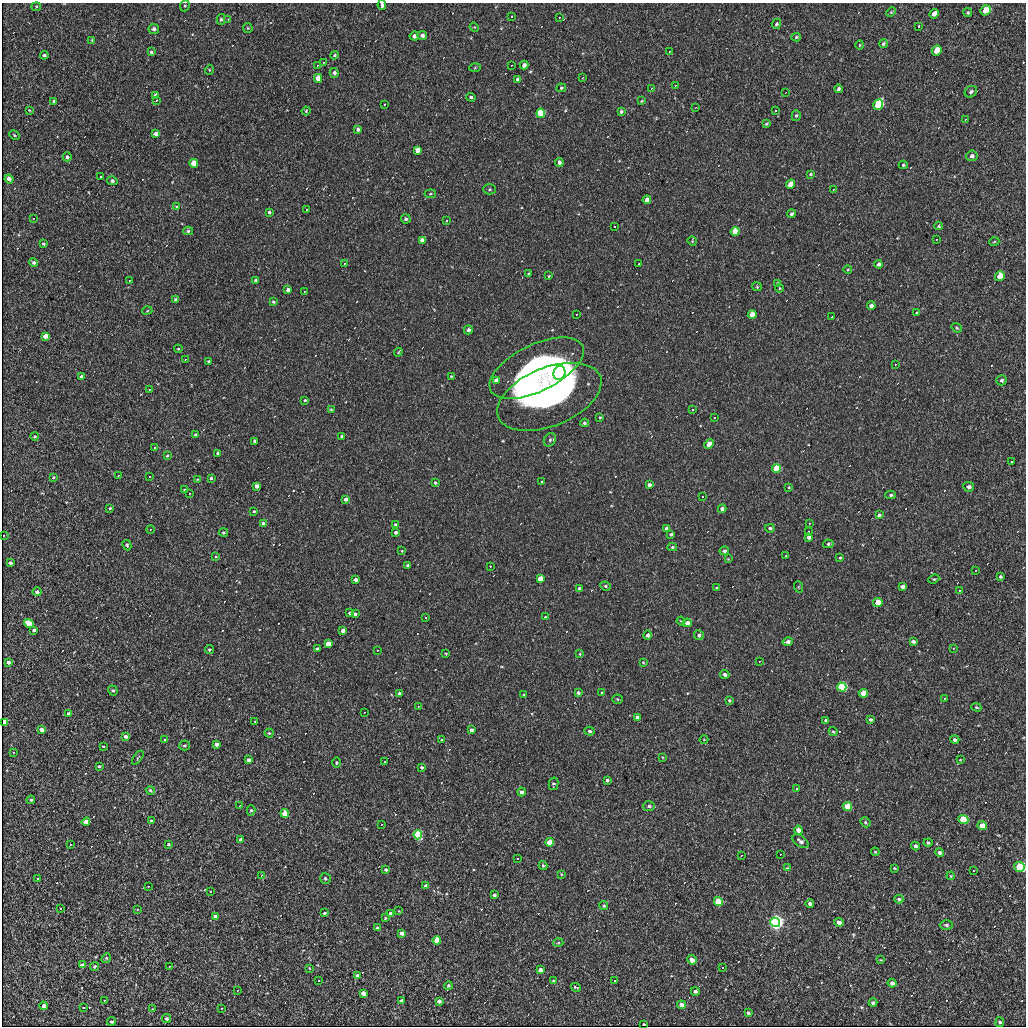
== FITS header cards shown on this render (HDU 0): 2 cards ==
NAXIS1  =                 1024
NAXIS2  =                 1024

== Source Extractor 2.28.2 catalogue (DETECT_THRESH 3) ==
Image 1024 x 1024 px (HDU 0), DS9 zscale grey, 1 PNG px = 1 image px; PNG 1028 x 1028 px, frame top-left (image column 1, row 1024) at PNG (2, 3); each listed source drawn as its Kron ellipse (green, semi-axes under 4 px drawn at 4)
Background 16.7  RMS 6.2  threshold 18.6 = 3 sigma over >= 5 px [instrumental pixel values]
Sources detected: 368; all 368 listed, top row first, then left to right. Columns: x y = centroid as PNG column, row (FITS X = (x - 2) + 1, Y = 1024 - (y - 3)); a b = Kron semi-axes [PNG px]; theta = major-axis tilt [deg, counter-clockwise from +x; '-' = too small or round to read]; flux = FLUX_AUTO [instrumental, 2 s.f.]
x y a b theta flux
382 5 5 4 - 1100
185 6 6 4 68 580
36 7 5 4 - 490
986 10 5 5 - 7600
891 12 5 3 - 430
968 13 4 4 - 630
934 14 5 4 - 2600
512 16 3 3 - 880
559 17 3 3 - 620
221 19 5 4 - 620
228 19 2 2 - 220
776 24 5 4 - 740
918 26 3 3 - 2200
474 27 5 4 - 330
248 28 5 4 - 430
154 29 5 5 - 1500
422 35 5 4 - 1200
414 36 4 4 - 1800
796 37 5 4 - 520
92 40 4 3 - 350
883 44 4 4 - 600
860 45 5 3 - 370
937 50 5 5 - 10000
670 51 2 2 - 300
151 52 4 3 - 640
44 55 4 3 - 810
334 55 4 3 - 490
323 62 3 2 - 470
317 65 3 2 - 410
512 65 3 2 - 390
524 65 4 4 - 1400
475 68 5 4 - 450
209 70 5 3 - 350
334 73 5 4 - 1200
318 78 4 4 - 4600
582 78 2 2 - 230
517 79 4 3 - 690
676 85 3 2 - 330
561 88 5 4 - 480
652 88 2 2 - 280
838 89 4 3 - 760
786 92 3 2 - 390
971 92 6 5 - 940
156 95 4 4 - 1700
471 97 5 4 - 940
156 100 4 3 - 720
54 101 4 3 - 620
641 101 3 3 - 320
385 104 3 2 - 380
878 105 5 4 - 67000
696 107 3 2 - 260
29 110 3 2 - 330
775 110 3 3 - 1300
306 111 4 4 - 460
621 112 4 3 - 710
541 113 4 4 - 37000
796 116 5 4 - 600
965 120 4 2 - 410
766 124 4 3 - 400
358 129 4 4 - 1200
156 134 4 4 - 1800
14 135 5 3 - 470
417 150 4 4 - 4200
972 156 6 5 - 1100
67 157 4 4 - 960
559 162 4 4 - 1300
194 163 4 4 - 9700
903 165 4 3 - 520
810 174 4 3 - 460
101 176 3 3 - 1700
9 179 4 4 - 2400
112 181 5 4 - 1000
790 184 5 4 - 6800
490 189 6 5 - 660
834 189 3 2 - 270
430 194 6 4 8 490
647 200 4 4 - 3200
177 207 4 3 - 600
307 209 2 2 - 270
269 212 3 3 - 710
792 214 4 4 - 850
33 218 4 3 - 460
406 219 5 4 - 970
446 220 3 3 - 850
615 226 3 3 - 800
938 226 4 4 - 460
188 231 5 4 - 640
735 231 4 4 - 21000
936 239 3 2 - 450
422 240 4 4 - 3200
692 241 5 4 - 400
994 242 5 3 - 360
44 244 4 3 - 660
34 263 4 3 - 980
639 263 2 2 - 320
344 264 4 2 - 360
879 264 4 4 - 1100
848 269 4 3 - 350
529 273 4 3 - 460
549 276 3 3 - 410
1000 276 5 4 - 9600
130 280 3 2 - 430
256 280 3 3 - 1100
777 283 3 2 - 420
757 287 5 4 - 480
779 288 4 3 - 330
288 290 4 4 - 1600
305 291 3 2 - 410
176 300 4 4 - 1800
273 302 4 3 - 770
871 306 4 3 - 1600
147 311 5 3 - 370
917 312 3 2 - 330
577 314 3 2 - 450
752 314 4 4 - 9300
832 317 3 2 - 520
957 328 5 3 - 500
468 330 4 4 - 1600
45 336 4 4 - 4200
178 349 4 4 - 410
398 352 4 3 - 350
185 360 3 2 - 240
208 361 3 2 - 410
896 364 3 2 - 400
537 368 51 23 26 99000
559 373 7 6 - 9600
451 376 3 2 - 350
81 377 4 4 - 2100
1001 380 5 5 - 870
496 381 4 4 - 4800
149 389 3 2 - 440
549 397 55 29 22 120000
305 400 3 3 - 550
692 409 3 3 - 1200
331 410 3 3 - 420
600 417 3 3 - 450
714 418 3 3 - 700
584 423 4 3 - 780
195 435 3 3 - 600
35 436 4 3 - 430
342 436 3 3 - 620
550 440 7 5 55 1000
254 441 3 3 - 600
709 444 5 4 - 5400
155 447 3 3 - 670
218 453 3 3 - 1100
167 456 3 3 - 510
1012 461 3 3 - 770
776 469 4 4 - 37000
118 476 2 2 - 300
150 476 2 2 - 330
53 477 4 3 - 550
211 478 3 3 - 790
197 479 4 2 - 270
541 481 3 3 - 3100
435 483 3 3 - 710
649 485 4 4 - 1500
257 486 4 4 - 2000
789 487 3 3 - 330
969 487 5 4 - 1400
185 490 4 3 - 570
190 493 3 2 - 410
891 495 5 4 - 760
703 496 3 2 - 360
346 499 4 3 - 2100
110 508 4 3 - 460
722 509 4 4 - 1500
254 511 3 2 - 400
879 515 4 3 - 780
809 523 3 2 - 550
263 524 4 3 - 1300
395 525 3 2 - 450
770 528 5 4 - 910
151 529 4 3 - 330
667 529 4 4 - 2300
808 531 3 3 - 700
395 532 3 3 - 1200
223 533 4 4 - 560
671 534 4 3 - 810
4 535 3 2 - 340
809 537 4 4 - 1600
828 544 5 4 - 580
127 545 5 4 - 1000
672 547 5 4 - 510
402 551 3 2 - 300
724 551 5 4 - 940
786 556 3 3 - 330
216 557 4 3 - 400
840 558 4 3 - 570
728 559 3 3 - 290
10 563 4 3 - 1000
408 566 4 3 - 1200
490 566 3 2 - 520
976 571 3 2 - 320
1000 576 4 4 - 640
356 579 4 3 - 1900
540 579 4 4 - 9100
934 579 5 3 - 440
605 586 5 4 - 560
799 587 6 3 -71 400
902 587 4 3 - 1200
579 588 4 3 - 560
717 588 4 3 - 420
959 590 3 3 - 860
37 592 4 4 - 1300
878 603 4 4 - 11000
350 613 3 3 - 800
355 614 3 3 - 900
425 617 3 3 - 610
545 617 3 3 - 370
681 621 4 3 - 380
29 623 5 4 - 7000
687 623 4 4 - 2400
34 630 3 3 - 1100
343 630 4 4 - 2500
647 635 5 4 - 1400
699 635 5 4 - 1200
913 641 4 3 - 940
788 642 5 4 - 1400
328 644 4 4 - 9800
953 648 3 2 - 390
317 649 4 3 - 740
209 650 4 4 - 570
378 650 3 2 - 320
446 653 4 2 - 340
580 654 4 2 - 350
760 661 3 2 - 350
8 662 3 3 - 1400
643 662 4 3 - 360
725 674 5 4 - 1200
842 687 4 4 - 87000
113 691 5 4 - 710
399 693 3 3 - 650
578 693 3 3 - 1200
602 693 4 3 - 520
863 693 4 4 - 9700
524 695 3 2 - 340
944 698 3 3 - 650
617 699 5 4 - 570
729 700 3 3 - 580
419 706 3 2 - 370
976 707 5 4 - 440
364 712 3 2 - 340
69 713 4 3 - 1600
638 717 4 4 - 2600
826 720 4 3 - 1100
871 720 4 3 - 810
255 721 4 2 - 270
4 722 4 4 - 16000
42 730 4 3 - 1900
471 730 3 3 - 1400
589 731 5 4 - 880
833 732 5 4 - 430
269 733 4 4 - 520
126 736 4 4 - 1200
164 739 3 3 - 1400
442 740 4 3 - 450
704 740 4 3 - 310
955 740 4 4 - 1100
216 744 4 3 - 2300
184 745 5 5 - 680
103 746 3 2 - 320
13 752 3 2 - 420
662 757 3 3 - 320
138 758 8 2 54 370
249 760 4 3 - 1800
960 760 3 2 - 300
384 762 2 2 - 310
336 763 5 4 - 500
99 766 3 3 - 690
422 767 3 3 - 580
607 780 3 3 - 800
553 784 6 5 - 720
796 789 3 3 - 550
150 790 5 3 - 600
522 792 4 4 - 1400
31 800 4 3 - 520
239 806 3 2 - 270
649 806 6 5 - 1000
847 806 5 4 - 19000
251 810 5 4 - 720
285 813 4 4 - 11000
963 819 5 4 - 42000
151 821 3 3 - 350
86 822 4 4 - 7500
865 822 5 4 - 710
382 824 3 2 - 290
982 826 5 4 - 8500
798 830 4 4 - 3400
418 835 4 4 - 89000
241 840 4 3 - 1400
801 841 9 5 -36 1500
549 842 4 4 - 8700
928 842 4 4 - 820
70 844 3 2 - 420
169 844 3 3 - 530
915 846 4 3 - 1100
875 852 4 3 - 440
939 852 5 3 - 1300
780 854 3 3 - 440
741 856 4 2 - 310
517 858 3 3 - 970
543 866 4 4 - 690
1020 867 5 4 - 50000
787 868 4 3 - 380
894 868 3 2 - 380
386 870 4 4 - 890
974 870 3 3 - 750
561 874 4 3 - 380
262 875 4 2 - 240
951 876 4 3 - 370
325 878 5 5 - 950
37 879 3 2 - 940
148 886 3 2 - 380
426 886 4 4 - 1900
210 891 3 2 - 480
494 895 3 3 - 1000
899 899 4 3 - 670
718 901 4 4 - 38000
810 903 4 3 - 1300
604 906 4 4 - 640
61 908 3 2 - 370
137 910 3 2 - 330
399 911 3 2 - 260
324 913 3 3 - 600
390 914 4 3 - 1700
215 916 4 3 - 1300
385 918 3 2 - 360
775 922 5 4 - 480000
839 922 5 4 - 3400
946 925 6 4 -1 760
377 928 4 3 - 1900
402 933 4 4 - 2100
437 940 4 4 - 22000
558 943 5 3 - 360
106 958 5 4 - 550
692 960 5 4 - 3300
881 960 3 2 - 280
82 965 4 4 - 2000
95 966 5 4 - 690
170 966 3 2 - 330
722 967 4 3 - 460
309 968 3 2 - 260
540 970 4 3 - 1800
357 976 4 4 - 1300
318 980 3 3 - 1400
615 980 3 3 - 910
553 981 3 3 - 500
892 983 4 4 - 1500
448 986 4 4 - 580
576 987 5 2 - 550
238 990 3 2 - 300
695 991 4 3 - 1200
363 993 4 4 - 3000
105 1000 3 2 - 400
402 1001 3 3 - 1000
439 1001 4 4 - 1300
873 1003 4 3 - 820
682 1005 4 4 - 4100
43 1006 4 3 - 2400
83 1007 3 2 - 580
221 1008 3 3 - 990
153 1009 3 3 - 280
748 1013 4 3 - 940
167 1018 4 4 - 830
112 1021 4 4 - 720
1000 1022 5 4 - 790
644 1024 3 2 - 490
At the frame edge (FLAGS 8, measured only in part): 3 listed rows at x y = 382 5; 4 722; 1020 867